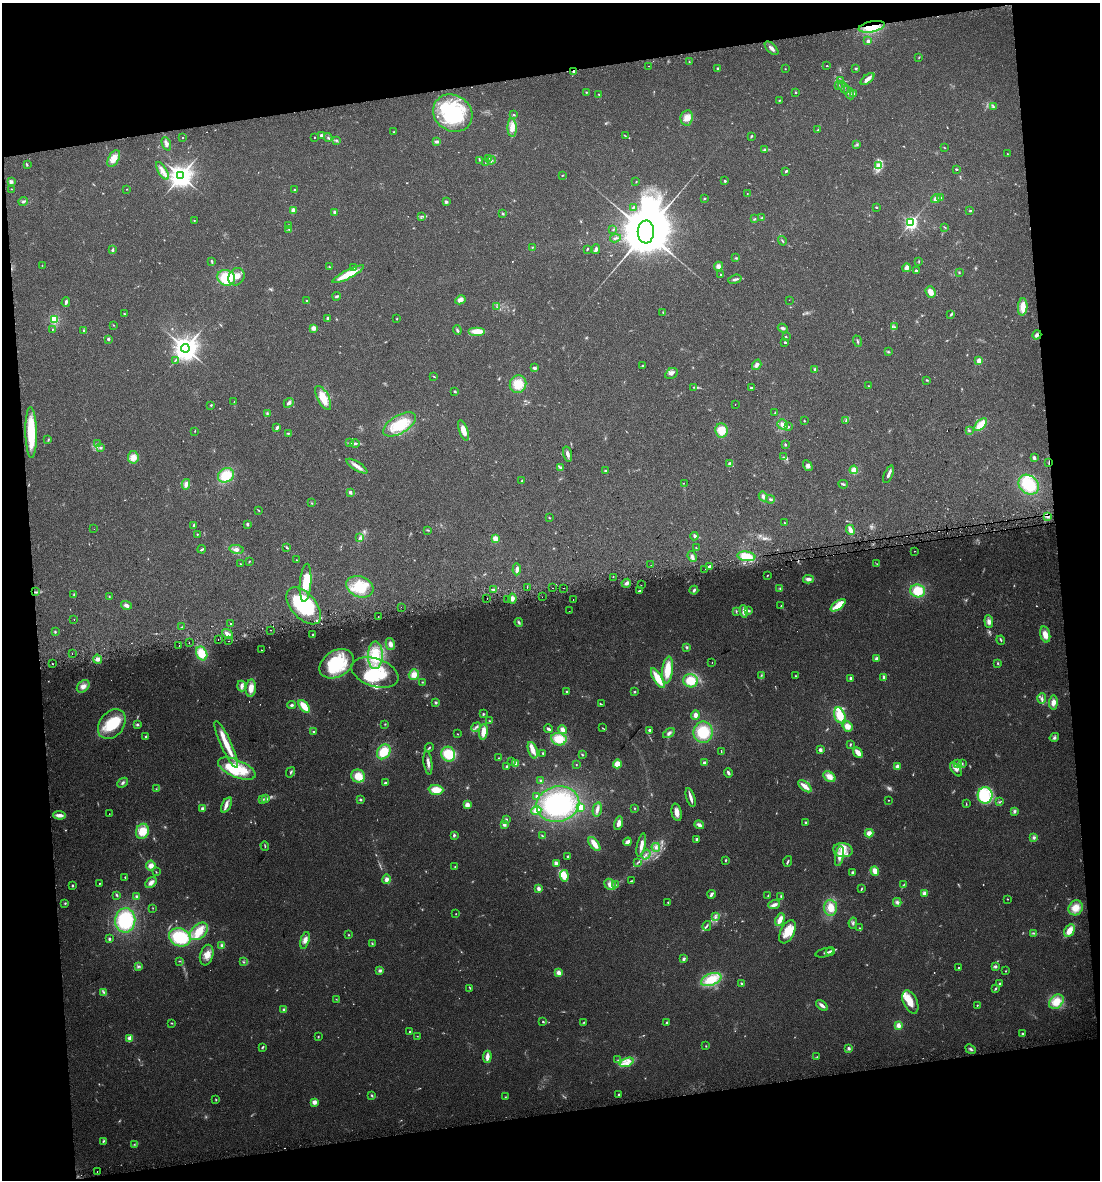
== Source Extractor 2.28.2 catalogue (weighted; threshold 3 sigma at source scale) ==
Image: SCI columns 65-4453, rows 32-4743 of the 4474 x 4775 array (HDU 1 of 3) = the unmasked area's bounding box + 8 px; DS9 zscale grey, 4 x 4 block average (1 PNG px = mean of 4 x 4 image px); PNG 1102 x 1182 px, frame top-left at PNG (2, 3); each listed source drawn as its Kron ellipse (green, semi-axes under 4 px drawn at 4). Shown black and unused: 19% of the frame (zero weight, under 2 of 3 exposures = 2% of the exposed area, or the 3 px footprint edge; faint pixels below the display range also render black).
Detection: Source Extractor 2.28.2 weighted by HDU 2 'WHT'. Background 0.0743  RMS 0.0092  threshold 0.0413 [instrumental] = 3 sigma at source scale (4.5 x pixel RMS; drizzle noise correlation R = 1.50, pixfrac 1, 0.0396/0.0396 arcsec/px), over >= 5 px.
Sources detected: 685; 26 too faint to see at this stretch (4 x 4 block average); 7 inside a brighter object's white glare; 10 cosmic-ray / hot-pixel residue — neither listed nor drawn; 9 coinciding with a brighter row at this scale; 56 inside a brighter listed object's ellipse — not listed separately; of the other 577, all 500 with FLUX_AUTO >= 2.21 (the completeness limit of this list) listed and drawn (77 fainter detections not listed), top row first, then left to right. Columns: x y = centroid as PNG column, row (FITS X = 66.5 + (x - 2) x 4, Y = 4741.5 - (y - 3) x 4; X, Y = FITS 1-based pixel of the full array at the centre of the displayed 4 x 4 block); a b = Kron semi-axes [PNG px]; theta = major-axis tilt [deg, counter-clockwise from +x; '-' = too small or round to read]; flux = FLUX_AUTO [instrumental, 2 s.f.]
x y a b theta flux
872 27 13 5 12 100
868 41 3 3 - 21
772 48 8 3 -45 24
919 57 4 2 - 3.4
689 62 4 2 - 4.8
649 66 2 2 - 2.6
827 66 2 2 - 3
717 68 2 2 - 4.5
856 68 3 2 - 5.8
785 69 2 2 - 2.2
574 71 3 2 - 10
867 79 8 3 38 32
841 80 2 2 - 2.8
838 85 2 2 - 2.8
843 87 7 3 -51 17
586 92 3 2 - 3.8
795 92 2 2 - 13
849 92 7 3 -64 24
854 94 2 2 - 8.5
599 95 2 2 - 3.2
779 101 2 2 - 4.4
993 107 4 2 - 7.6
453 113 20 18 -33 380
514 114 2 2 - 6.2
687 118 8 6 80 41
512 128 9 4 -87 46
818 130 2 2 - 4.3
393 132 2 2 - 3.9
321 135 2 2 - 8.4
625 136 2 2 - 3.2
751 136 3 2 - 4.4
315 137 2 2 - 2.7
328 137 4 3 - 9
182 138 2 2 - 6.5
336 140 2 2 - 3.4
437 142 4 2 - 16
166 144 7 3 -69 20
857 144 2 2 - 2.7
944 148 3 2 - 2.5
765 150 4 2 - 8.3
1007 154 2 2 - 2.3
489 158 2 2 - 2.4
114 159 9 5 62 58
479 160 3 2 - 4.1
491 160 4 2 - 6.7
486 162 2 2 - 2.7
27 165 2 2 - 4.4
878 166 2 2 - 3.1
956 169 2 2 - 7.3
162 171 10 4 -60 35
786 171 3 2 - 8
562 175 3 2 - 3.5
181 176 4 3 - 4600
725 181 2 2 - 14
11 182 2 2 - 68
636 182 2 2 - 2.6
11 189 2 2 - 2.2
127 189 2 2 - 2.4
295 189 2 2 - 6.6
747 193 2 2 - 2.9
705 198 2 2 - 6.5
941 198 2 2 - 2.2
936 199 5 4 - 18
23 202 4 3 - 8.6
446 202 2 2 - 46
633 207 3 2 - 5.4
876 207 3 2 - 4.8
293 210 2 2 - 56
970 211 4 2 - 5
334 212 2 2 - 31
503 214 3 2 - 6.4
421 216 3 2 - 4.5
762 218 3 2 - 6.7
754 219 3 2 - 3.4
194 221 2 2 - 2.7
911 223 3 2 - 1500
289 225 3 2 - 6.1
945 227 3 2 - 3.6
289 229 2 2 - 3.4
613 230 3 2 - 3.5
646 232 11 8 88 46000
615 238 5 2 - 8.5
782 241 5 2 - 6.6
532 247 2 2 - 2.4
587 249 3 2 - 5.5
596 249 5 3 - 16
113 250 3 2 - 6.8
736 258 3 2 - 5.2
919 261 3 2 - 3.6
212 262 2 2 - 2.9
42 265 2 2 - 2.4
718 266 5 4 - 21
329 267 3 2 - 5.2
353 268 2 2 - 6.4
907 268 4 4 - 27
916 271 2 2 - 24
959 273 2 2 - 2.9
348 274 18 3 26 160
721 275 2 2 - 9.7
237 277 9 7 55 59
226 278 9 7 -18 150
735 279 7 3 18 13
931 292 6 5 - 42
337 296 4 2 - 12
460 300 5 4 - 21
789 300 2 2 - 2.4
307 301 2 2 - 3.5
66 302 4 2 - 14
497 307 2 2 - 2.6
1023 307 8 4 85 54
663 312 3 2 - 3.9
124 313 2 2 - 2.8
951 314 3 2 - 6.8
54 319 2 2 - 400
328 319 3 3 - 7.5
397 319 2 2 - 3.5
114 325 2 2 - 2.7
894 327 2 2 - 4.2
314 328 3 3 - 26
783 328 5 3 - 13
52 329 2 2 - 3.1
83 330 2 2 - 8.1
457 330 5 2 - 8.2
477 331 8 3 0 73
1037 335 5 3 - 16
786 337 2 2 - 4.4
108 339 2 2 - 23
857 341 6 2 -71 9.3
785 342 2 2 - 7.5
185 348 4 4 - 5400
888 352 4 2 - 5.6
175 360 3 2 - 3.2
979 361 2 2 - 150
757 365 5 3 - 21
643 366 3 2 - 4
534 368 3 2 - 16
815 369 3 2 - 20
671 374 7 5 29 20
434 377 4 2 - 3.5
927 380 3 2 - 4.7
518 384 9 8 - 93
868 386 2 2 - 5
693 387 2 2 - 2.7
751 388 4 2 - 7
455 391 3 2 - 5.8
323 398 13 6 -63 87
234 401 2 2 - 2.4
289 403 5 3 - 19
735 404 2 2 - 4.1
211 405 2 2 - 5.2
267 413 3 2 - 5.9
775 413 2 2 - 3.9
804 421 2 2 - 4.4
846 421 2 2 - 3.3
400 424 18 9 30 190
782 424 5 5 - 26
981 425 8 4 45 89
788 427 3 2 - 3.8
277 428 4 2 - 13
463 430 10 4 -70 50
721 430 7 6 - 73
195 431 3 2 - 2.8
969 431 2 2 - 4.7
31 432 25 5 -89 210
288 433 4 2 - 5.3
48 440 3 2 - 3.8
349 443 2 2 - 2.9
355 443 5 3 - 14
98 444 4 2 - 7.3
785 445 2 2 - 8.2
100 447 3 2 - 5.5
568 454 7 3 -74 19
133 457 6 5 - 43
784 457 2 2 - 3.9
1034 458 3 2 - 18
1049 463 4 2 - 8
730 464 2 2 - 70
357 466 12 4 -32 33
808 466 6 4 -60 16
561 467 3 2 - 4.6
854 470 4 4 - 42
605 471 3 2 - 4.3
889 474 9 2 69 25
226 475 8 7 - 130
522 481 3 2 - 4.3
684 483 2 2 - 58
186 484 5 3 - 27
843 484 4 2 - 7.8
1029 485 11 9 -41 210
350 492 4 3 - 10
763 496 5 3 - 16
770 499 4 2 - 8
311 503 2 2 - 2.6
258 510 3 2 - 3.3
1047 516 3 2 - 9.4
549 518 3 2 - 3.4
784 523 2 2 - 2.4
247 524 3 2 - 9.3
194 526 4 2 - 11
94 529 2 2 - 3.5
428 530 3 2 - 5
850 530 5 2 - 41
197 534 2 2 - 7.5
694 536 4 3 - 10
360 538 3 2 - 3.7
495 538 2 2 - 180
287 547 4 2 - 7.8
696 548 3 2 - 4.1
202 549 4 2 - 8
236 549 7 4 -9 21
914 551 2 2 - 3.2
692 556 5 2 - 22
746 556 9 4 -7 110
297 560 2 2 - 2.7
249 561 3 2 - 4.1
241 564 2 2 - 2.7
877 564 3 2 - 4.2
651 565 2 2 - 3.5
709 567 4 2 - 9.7
517 569 6 3 86 21
705 569 2 2 - 2.9
767 576 3 2 - 3.6
613 577 2 2 - 13
808 579 5 3 - 22
305 583 19 5 85 120
626 583 5 3 - 13
641 585 2 2 - 3.6
360 587 14 10 -22 170
527 587 2 2 - 5.2
553 588 2 2 - 9.5
563 588 2 2 - 5.9
780 589 3 3 - 6
494 590 3 2 - 5.3
694 590 4 3 - 12
640 591 4 2 - 8.5
918 591 7 6 - 130
35 592 3 2 - 5.5
74 594 3 2 - 5.6
109 596 2 2 - 2.4
542 597 2 2 - 2.9
487 598 2 2 - 9.5
512 599 5 4 - 23
508 600 2 2 - 2.3
573 600 2 2 - 17
126 605 5 3 - 21
838 605 8 3 37 95
304 606 22 12 -49 400
781 606 2 2 - 3.5
401 607 2 2 - 4.5
569 611 2 2 - 3
736 611 3 2 - 5.1
744 611 6 4 -81 31
749 611 4 3 - 8.2
378 616 2 2 - 5.5
74 620 2 2 - 5.9
989 621 6 4 -84 26
519 622 5 2 - 9.1
231 623 2 2 - 11
182 627 2 2 - 4.2
270 630 2 2 - 3.2
55 632 3 2 - 5.2
228 634 6 3 -39 22
1045 634 8 5 -74 47
313 635 3 2 - 9.1
218 639 2 2 - 3.3
1001 640 4 2 - 5.7
228 641 2 2 - 3.2
189 643 2 2 - 8.6
390 644 6 4 -77 25
179 646 2 2 - 9
687 647 3 3 - 7.5
261 650 2 2 - 2.5
72 653 2 2 - 4.2
202 653 7 5 -65 100
375 655 14 7 88 170
876 658 4 3 - 10
97 659 5 4 - 20
712 662 2 2 - 4.4
998 663 3 2 - 5.2
52 664 2 2 - 3.6
337 664 18 13 31 340
667 670 13 5 83 100
375 672 24 14 -18 270
414 675 5 5 - 46
761 675 2 2 - 3.6
795 676 2 2 - 2.7
658 678 11 4 -59 110
851 678 3 2 - 12
884 678 3 2 - 25
691 681 7 6 - 110
422 682 2 2 - 2.8
83 686 7 5 45 29
242 686 5 3 - 25
251 688 8 5 83 53
567 692 2 2 - 20
634 692 3 2 - 5
1042 698 5 2 - 12
436 702 3 3 - 7.1
1053 703 7 4 84 31
601 704 3 2 - 4.5
291 705 4 3 - 9.8
304 706 7 4 -52 87
483 714 3 2 - 6.1
695 715 5 3 - 24
840 715 8 5 -71 110
489 721 2 2 - 3.1
112 724 16 12 52 190
137 724 3 3 - 8.4
385 724 2 2 - 3.5
847 726 5 4 - 42
476 727 5 2 - 12
602 728 2 2 - 2.6
548 729 4 2 - 14
562 730 5 3 - 31
650 730 3 2 - 12
313 732 2 2 - 13
483 732 8 4 83 57
703 732 10 9 - 180
669 733 6 3 33 15
458 734 2 2 - 2.5
146 737 3 2 - 6
1054 737 5 3 - 11
559 739 8 6 -10 99
226 744 25 5 -65 110
850 744 3 2 - 4.7
429 748 4 2 - 6.8
533 750 8 4 -72 44
820 750 2 2 - 63
721 751 3 2 - 3.3
384 752 8 6 53 120
543 753 2 2 - 5.6
858 753 5 3 - 50
448 754 7 7 - 150
582 755 3 2 - 5.2
499 758 2 2 - 4.3
512 761 3 2 - 3.9
428 763 12 3 -83 25
704 763 3 2 - 15
962 763 2 2 - 5
515 764 4 4 - 30
617 764 4 4 - 47
957 764 2 2 - 3.9
576 765 2 2 - 2.5
507 767 3 2 - 11
897 767 4 3 - 19
237 769 20 8 -23 200
956 769 8 4 -54 26
290 772 5 2 - 7.9
728 773 4 2 - 16
358 776 7 6 - 73
829 777 7 4 -37 46
541 781 4 2 - 7.8
123 783 6 2 43 11
386 783 3 2 - 18
805 786 8 3 -39 47
156 789 2 2 - 2.4
436 790 7 5 -3 84
985 795 8 7 - 210
537 796 2 2 - 11
691 797 10 2 -74 39
262 799 3 2 - 6.4
266 799 3 2 - 5.5
360 800 3 2 - 6
888 800 2 2 - 3.1
999 802 3 2 - 4.6
558 804 22 17 11 550
966 804 3 2 - 3.4
226 805 8 4 62 27
467 805 4 4 - 28
581 807 4 4 - 46
635 808 2 2 - 3.3
202 809 2 2 - 59
597 809 7 3 77 24
536 810 5 4 - 40
1014 811 4 4 - 11
677 812 9 5 -77 33
109 814 2 2 - 2.4
59 815 6 3 -4 31
506 819 3 2 - 5.5
805 822 2 2 - 17
619 823 7 3 76 33
504 824 2 2 - 68
699 825 5 3 - 25
142 831 7 6 - 110
869 833 4 4 - 31
454 835 3 2 - 8.8
542 836 3 2 - 4.7
1034 837 4 4 - 12
697 839 2 2 - 11
628 842 4 3 - 29
594 844 8 3 -53 56
641 845 12 3 77 31
265 846 5 2 - 4.5
656 847 4 4 - 18
843 850 10 7 -8 58
646 854 5 2 - 10
568 856 2 2 - 8.3
839 856 10 4 79 39
725 860 2 2 - 6.4
788 861 5 2 - 6
556 863 3 2 - 23
637 863 3 2 - 3.9
151 866 5 4 - 33
455 867 2 2 - 3.8
875 871 5 3 - 48
156 872 2 2 - 3.2
852 872 4 2 - 9.2
564 876 6 4 -85 56
125 877 2 2 - 4.3
387 879 5 4 - 23
631 881 4 2 - 6.1
151 882 6 4 47 25
99 883 2 2 - 4.8
610 884 6 5 - 35
904 884 2 2 - 2.2
616 885 2 2 - 2.8
72 886 2 2 - 7.8
862 888 2 2 - 3.7
539 889 4 3 - 20
924 893 4 3 - 17
711 894 4 2 - 21
117 895 3 2 - 8.1
768 895 3 2 - 3.5
781 896 3 2 - 9
137 897 4 3 - 11
1008 899 2 2 - 2.4
668 902 2 2 - 5.9
897 902 4 3 - 14
65 903 2 2 - 5.2
774 905 6 3 19 24
153 908 3 2 - 2.6
831 908 8 6 -86 85
1076 908 8 7 - 59
456 914 2 2 - 2.7
715 917 3 2 - 6.4
125 920 12 10 83 330
780 920 6 3 65 45
853 923 5 2 - 10
707 926 5 2 - 9.2
860 928 2 2 - 5.2
199 931 11 7 41 94
1069 931 7 5 62 57
788 932 12 7 64 110
1034 933 3 2 - 5.4
349 935 2 2 - 3.5
180 937 11 9 -24 280
109 939 2 2 - 21
305 940 8 4 74 31
372 943 3 2 - 4
222 945 4 4 - 12
830 951 4 3 - 13
825 953 9 2 15 11
207 955 10 6 72 40
684 958 4 2 - 10
180 961 3 2 - 4.4
243 962 2 2 - 4.5
138 966 3 2 - 6.5
995 966 3 2 - 16
958 968 2 2 - 5
380 970 3 3 - 12
1006 971 2 2 - 3.5
559 973 3 3 - 42
711 979 10 6 21 150
742 984 4 2 - 9.7
999 984 3 2 - 7.5
470 988 3 2 - 4.2
996 988 3 2 - 6.9
104 992 3 3 - 8.3
336 999 2 2 - 2.6
910 1002 12 7 -66 56
1056 1002 8 6 44 89
822 1005 7 2 -39 24
977 1005 3 2 - 3.5
284 1010 4 3 - 11
543 1022 2 2 - 3.4
584 1022 3 2 - 4
667 1022 3 2 - 6.8
172 1023 3 2 - 3.8
898 1025 4 3 - 28
410 1031 2 2 - 9.2
1022 1034 2 2 - 20
417 1036 3 2 - 2.5
318 1037 2 2 - 4
130 1038 4 3 - 35
706 1046 2 2 - 3.7
263 1047 4 2 - 6.4
848 1048 3 3 - 11
971 1049 5 2 - 9.2
487 1057 6 3 85 40
817 1057 3 2 - 2.8
618 1060 2 2 - 3.7
627 1062 7 4 20 36
372 1095 3 2 - 5.7
619 1095 3 2 - 7.5
506 1097 2 2 - 2.8
216 1100 3 2 - 4.1
314 1102 3 3 - 30
103 1141 4 2 - 5.7
134 1144 3 2 - 3.4
97 1171 2 2 - 8.2
Overlapping masked pixels (flux is a lower limit): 6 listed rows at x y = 872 27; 574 71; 1037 335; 1049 463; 1047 516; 746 556
Diffuse or blended objects may show on this block-average render without a row.